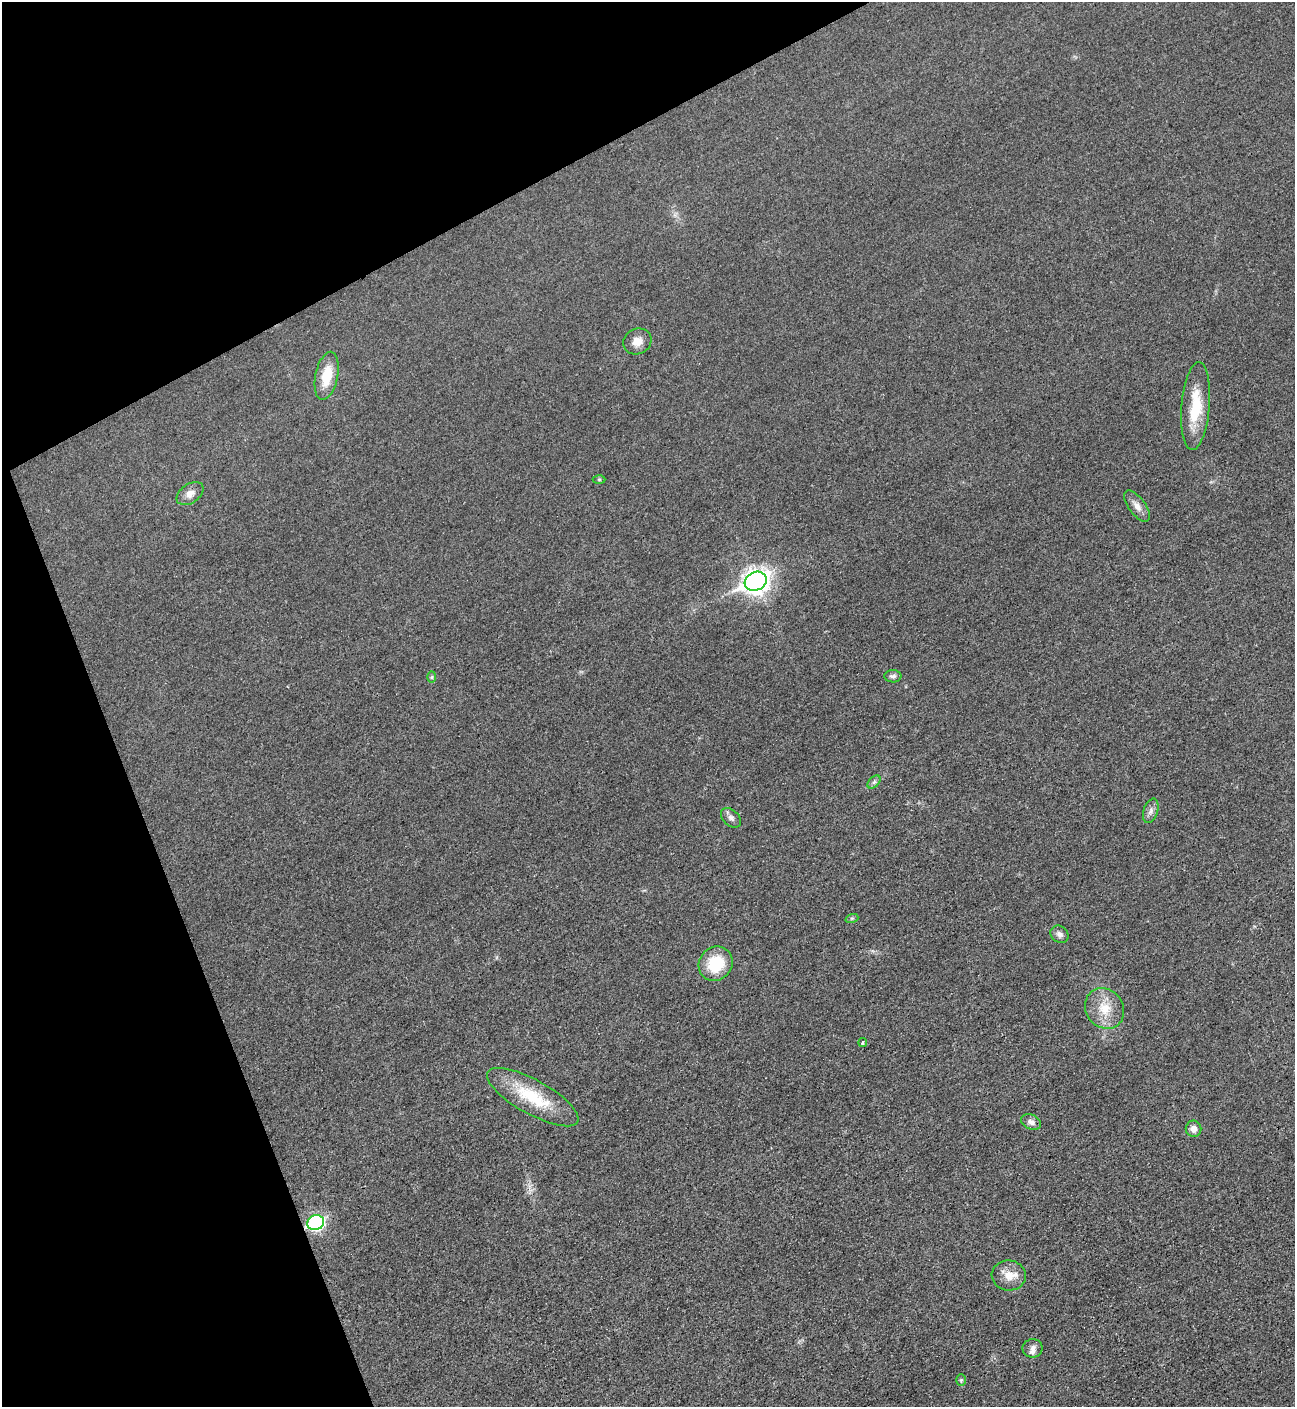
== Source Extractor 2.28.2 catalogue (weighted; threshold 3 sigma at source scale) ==
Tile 5 of 4 x 4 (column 1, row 2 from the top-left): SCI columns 303-1595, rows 2820-4224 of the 5634 x 5651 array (HDU 1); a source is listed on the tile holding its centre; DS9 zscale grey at full resolution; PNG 1297 x 1409 px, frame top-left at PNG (2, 2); each listed source drawn as its Kron ellipse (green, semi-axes under 4 px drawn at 4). Shown black and unused: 21% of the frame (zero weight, under 3 of 4 exposures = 1% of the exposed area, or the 3 px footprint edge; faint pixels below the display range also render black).
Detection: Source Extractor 2.28.2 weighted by HDU 2 'WHT'; one run over the whole footprint, this tile lists its part. Background 0.0194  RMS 0.0041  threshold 0.0184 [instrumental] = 3 sigma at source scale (4.5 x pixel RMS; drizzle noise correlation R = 1.50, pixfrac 1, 0.05/0.05 arcsec/px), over >= 5 px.
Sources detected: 25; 1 inside a brighter listed object's ellipse — not listed separately; the other 24 listed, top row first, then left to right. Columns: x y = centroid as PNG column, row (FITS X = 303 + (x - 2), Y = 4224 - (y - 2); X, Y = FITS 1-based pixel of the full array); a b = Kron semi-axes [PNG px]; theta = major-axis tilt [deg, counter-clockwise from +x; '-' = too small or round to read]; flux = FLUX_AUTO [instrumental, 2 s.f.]
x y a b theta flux
637 341 14 12 26 4
327 376 24 11 78 11
1196 406 44 14 85 16
599 479 6 4 0 0.57
190 494 15 9 35 3.2
1137 506 18 8 -54 3.1
756 581 11 9 26 340
893 676 8 6 -1 1.3
432 677 6 4 88 0.52
874 782 8 4 44 0.94
1151 811 12 7 73 1.9
731 818 11 7 -43 1.8
852 918 6 4 18 0.63
1059 934 10 8 -40 1.6
716 964 18 16 49 16
1105 1008 21 18 -54 9.5
863 1043 4 4 - 0.62
533 1097 51 17 -29 21
1031 1122 10 7 -25 1.8
1194 1129 8 8 - 2.8
316 1223 8 7 - 81
1009 1275 17 15 -6 5.7
1033 1348 10 9 - 1.9
961 1380 6 5 - 0.57
Overlapping masked pixels (flux is a lower limit): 1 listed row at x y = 316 1223